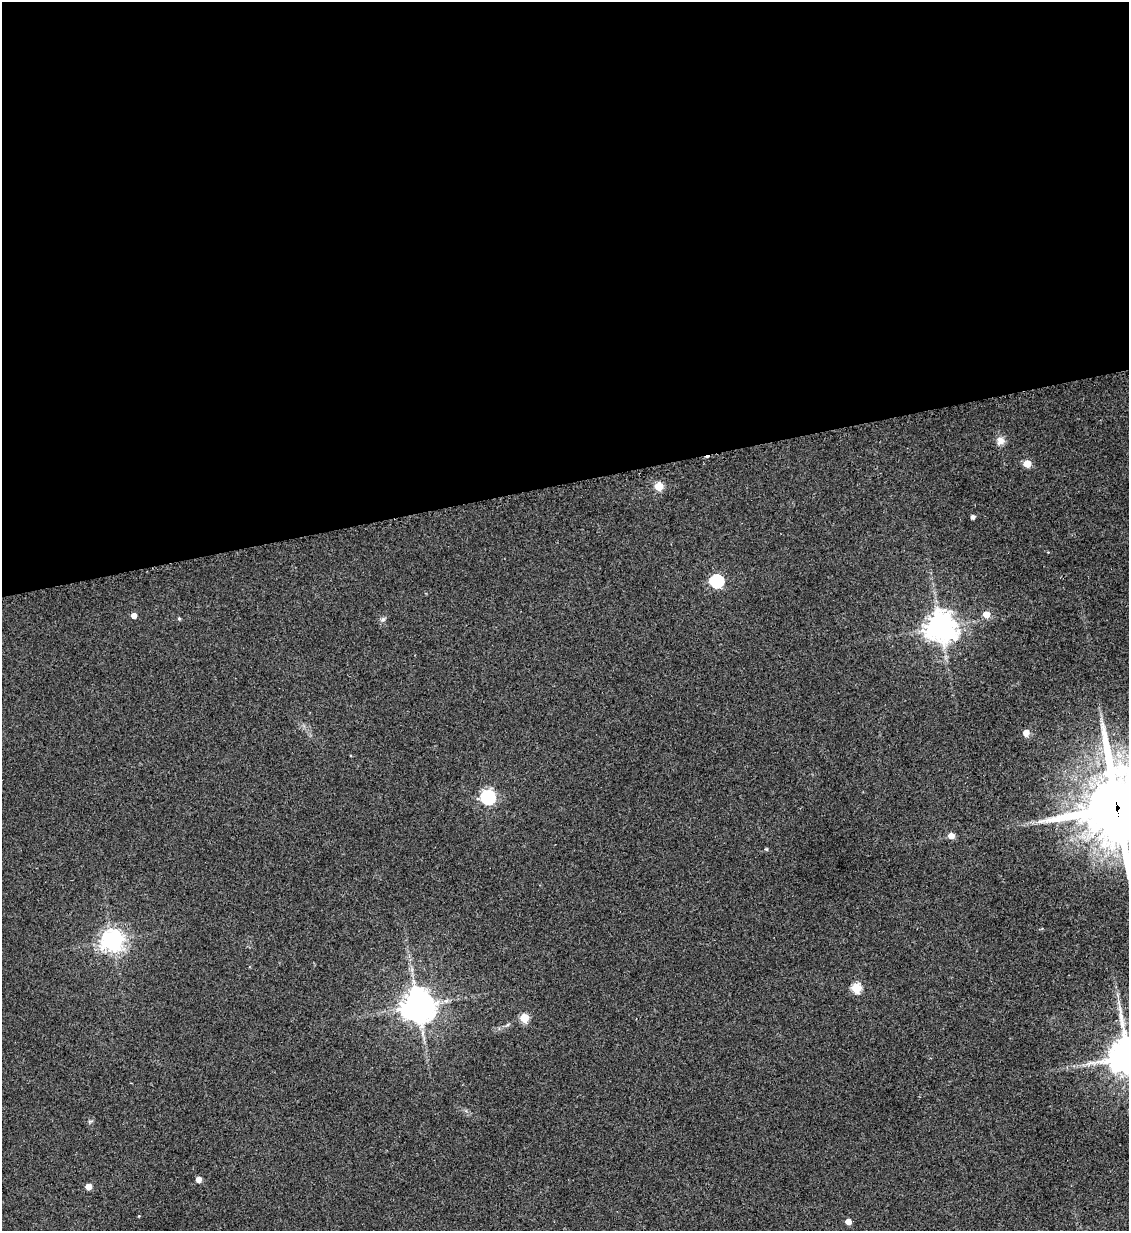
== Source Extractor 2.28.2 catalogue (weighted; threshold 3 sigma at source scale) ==
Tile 2 of 4 x 4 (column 2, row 1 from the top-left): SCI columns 1276-2402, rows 3700-4928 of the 4909 x 4937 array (HDU 1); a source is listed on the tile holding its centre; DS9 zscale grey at full resolution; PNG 1131 x 1233 px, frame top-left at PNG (2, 2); no overlay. Shown black and unused: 39% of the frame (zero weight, under 2 of 3 exposures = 1% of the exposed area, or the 3 px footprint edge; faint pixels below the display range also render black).
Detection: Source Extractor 2.28.2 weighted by HDU 2 'WHT'; one run over the whole footprint, this tile lists its part. Background 0.0794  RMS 0.0076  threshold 0.0344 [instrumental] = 3 sigma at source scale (4.5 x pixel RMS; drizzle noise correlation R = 1.50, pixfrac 1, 0.05/0.05 arcsec/px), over >= 5 px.
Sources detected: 24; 1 cosmic-ray / hot-pixel residue — not listed; the other 23 listed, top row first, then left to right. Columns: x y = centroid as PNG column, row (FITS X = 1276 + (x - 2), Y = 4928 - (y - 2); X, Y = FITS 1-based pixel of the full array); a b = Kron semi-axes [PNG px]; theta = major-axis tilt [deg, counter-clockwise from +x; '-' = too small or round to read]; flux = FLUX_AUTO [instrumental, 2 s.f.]
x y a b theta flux
1000 441 11 10 - 4.9
1027 464 5 5 - 17
659 486 5 5 - 27
973 517 4 4 - 2.6
717 581 6 6 - 110
986 614 5 5 - 9.6
134 615 5 4 - 5.9
179 619 5 4 - 0.91
383 619 6 5 - 1.6
940 627 9 9 - 1100
1026 732 5 5 - 7.8
488 797 6 6 - 160
1117 808 26 22 -83 6200
951 836 5 5 - 6.9
766 849 4 4 - 0.73
112 941 7 7 - 570
856 988 5 5 - 41
418 1006 11 11 - 1000
524 1018 5 5 - 31
1128 1056 13 12 - 1900
199 1179 5 4 - 5.9
88 1187 5 5 - 6.6
848 1221 4 4 - 7.6
Overlapping masked pixels (flux is a lower limit): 1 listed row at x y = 1117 808
Isophote crosses this tile's border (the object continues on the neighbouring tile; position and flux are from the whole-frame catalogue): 2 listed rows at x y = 1117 808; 1128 1056